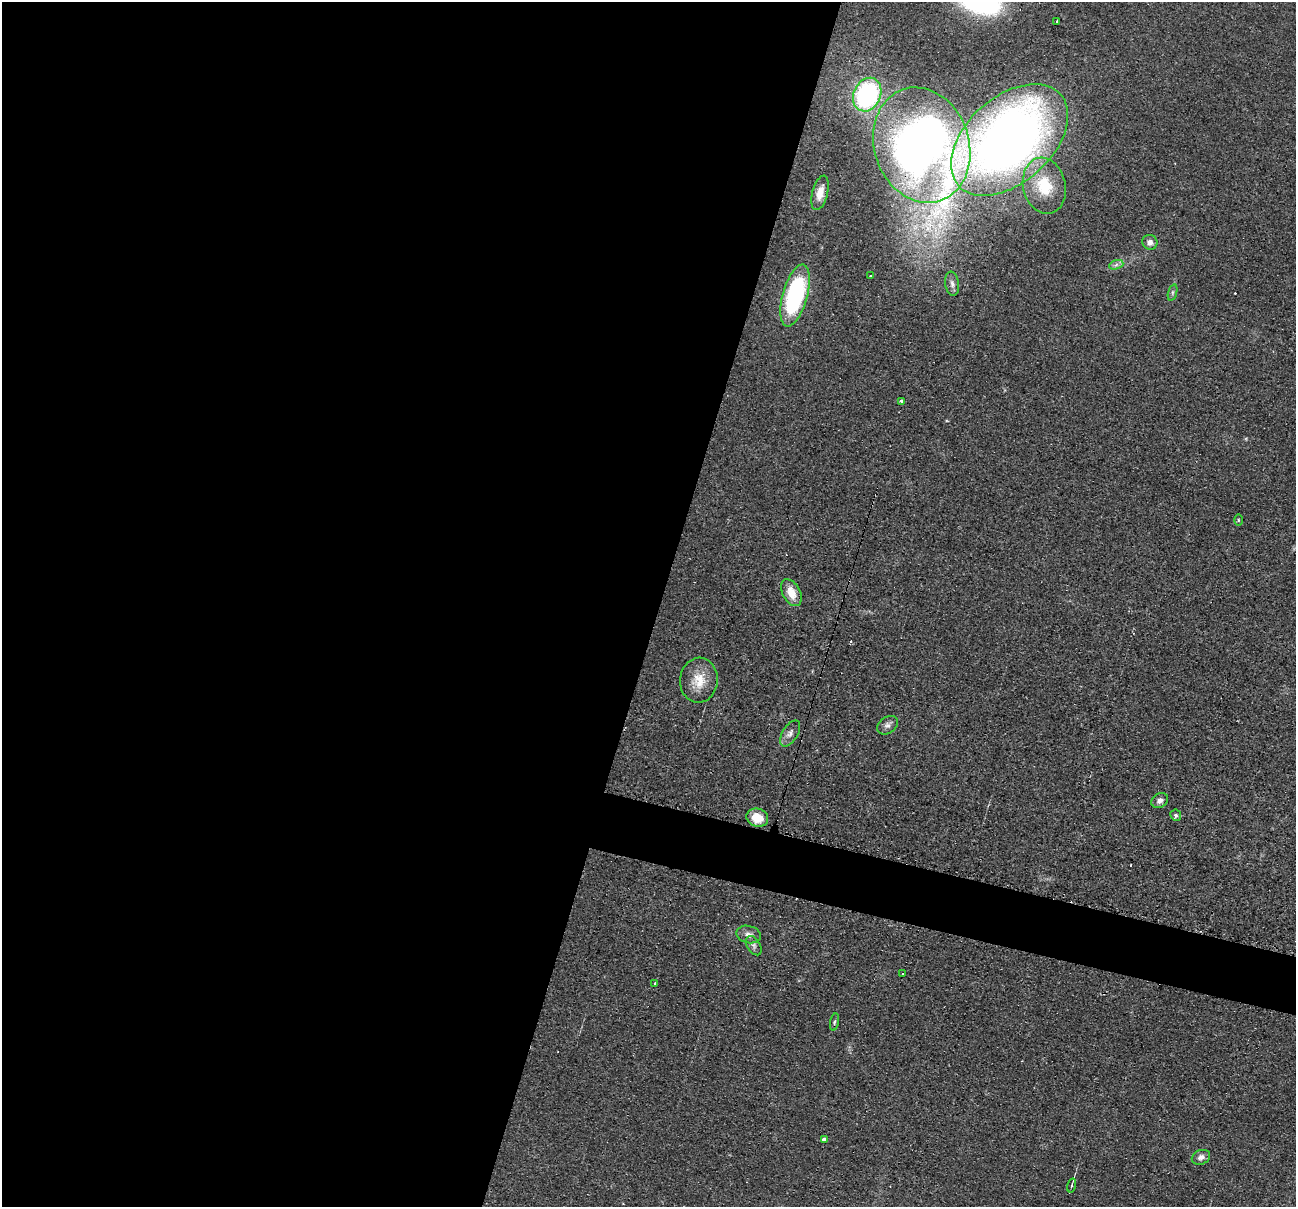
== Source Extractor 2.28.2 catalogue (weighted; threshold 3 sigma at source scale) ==
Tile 5 of 4 x 4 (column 1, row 2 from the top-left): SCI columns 9-1302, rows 2666-3870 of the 5194 x 5209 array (HDU 1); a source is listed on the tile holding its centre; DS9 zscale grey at full resolution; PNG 1298 x 1209 px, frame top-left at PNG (2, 2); each listed source drawn as its Kron ellipse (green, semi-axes under 4 px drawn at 4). Shown black and unused: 54% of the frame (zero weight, under 2 of 3 exposures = <1% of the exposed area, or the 3 px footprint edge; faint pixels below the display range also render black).
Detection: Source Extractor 2.28.2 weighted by HDU 2 'WHT'; one run over the whole footprint, this tile lists its part. Background 0.0439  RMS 0.0074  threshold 0.0332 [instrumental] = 3 sigma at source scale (4.5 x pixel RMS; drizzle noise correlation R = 1.50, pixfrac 1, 0.05/0.05 arcsec/px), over >= 5 px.
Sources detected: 32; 3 cosmic-ray / hot-pixel residue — neither listed nor drawn; the other 29 listed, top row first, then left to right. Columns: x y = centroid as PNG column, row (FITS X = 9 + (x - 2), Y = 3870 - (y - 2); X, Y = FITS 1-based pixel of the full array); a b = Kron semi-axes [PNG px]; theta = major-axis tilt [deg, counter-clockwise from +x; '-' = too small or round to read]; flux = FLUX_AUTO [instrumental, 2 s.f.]
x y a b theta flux
1057 21 3 3 - 1.1
867 95 17 13 66 110
1009 140 68 43 42 670
922 145 59 47 -71 570
1044 186 28 21 -77 28
820 193 18 8 76 7.7
1150 242 8 7 - 3.5
1116 265 7 4 19 2
870 276 3 2 - 1.3
952 284 12 7 -82 3.7
1172 292 8 3 71 1.4
795 295 32 12 74 110
902 401 3 3 - 7.4
1238 520 5 3 - 0.79
791 593 14 9 -62 11
699 680 22 19 85 16
887 725 11 8 35 3.2
790 733 14 7 58 4
1160 800 9 6 32 3.4
1176 815 6 5 - 1.5
757 818 11 9 -17 14
749 934 12 8 -14 4.1
754 946 11 6 -58 2.4
902 974 3 3 - 1.9
655 983 3 3 - 8
834 1022 9 3 79 1.2
825 1140 4 3 - 28
1201 1157 9 7 22 3.9
1072 1185 7 2 75 0.99